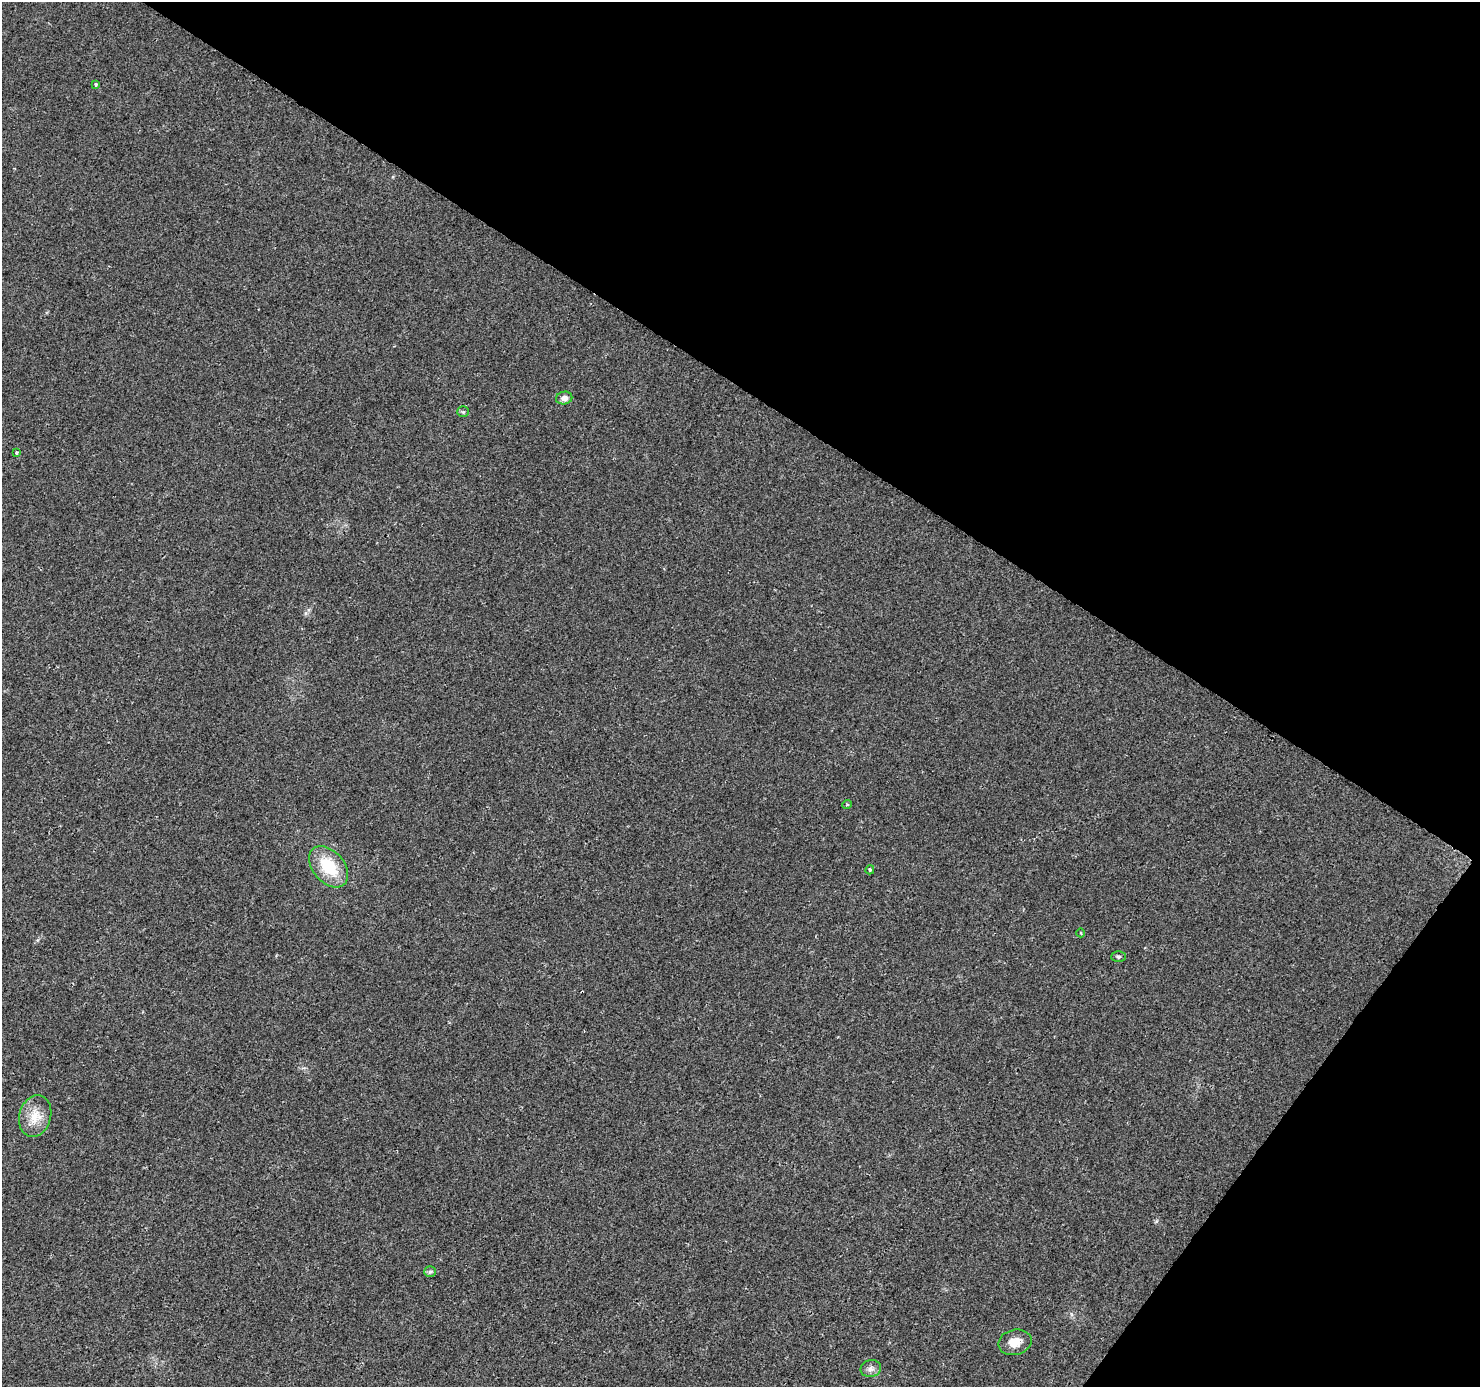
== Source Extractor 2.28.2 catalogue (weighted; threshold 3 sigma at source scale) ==
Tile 8 of 4 x 4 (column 4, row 2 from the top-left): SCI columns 4454-5931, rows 3033-4417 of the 5937 x 5994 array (HDU 1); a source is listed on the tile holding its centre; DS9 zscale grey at full resolution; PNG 1482 x 1389 px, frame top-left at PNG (2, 2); each listed source drawn as its Kron ellipse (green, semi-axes under 4 px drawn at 4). Shown black and unused: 33% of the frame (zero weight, under 2 of 3 exposures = <1% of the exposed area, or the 3 px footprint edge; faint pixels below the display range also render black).
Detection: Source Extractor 2.28.2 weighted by HDU 2 'WHT'; one run over the whole footprint, this tile lists its part. Background 0.0277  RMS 0.0055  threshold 0.0247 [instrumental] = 3 sigma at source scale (4.5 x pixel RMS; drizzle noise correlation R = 1.50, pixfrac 1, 0.0396/0.0396 arcsec/px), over >= 5 px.
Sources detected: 14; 1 cosmic-ray / hot-pixel residue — neither listed nor drawn; the other 13 listed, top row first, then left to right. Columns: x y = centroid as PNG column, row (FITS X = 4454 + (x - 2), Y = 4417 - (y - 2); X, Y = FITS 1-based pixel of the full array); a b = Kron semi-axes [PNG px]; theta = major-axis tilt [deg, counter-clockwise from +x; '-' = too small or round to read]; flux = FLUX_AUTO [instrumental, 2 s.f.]
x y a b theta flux
96 84 3 3 - 0.56
564 398 8 6 11 2.8
463 412 6 5 - 0.83
16 453 3 3 - 1.3
847 804 5 3 - 0.5
329 867 24 15 -49 21
870 870 4 3 - 0.81
1081 933 4 3 - 0.43
1118 957 7 5 -1 1
35 1116 21 16 74 10
430 1272 6 5 - 1.1
1015 1342 17 12 13 6.6
871 1369 10 8 13 2.4